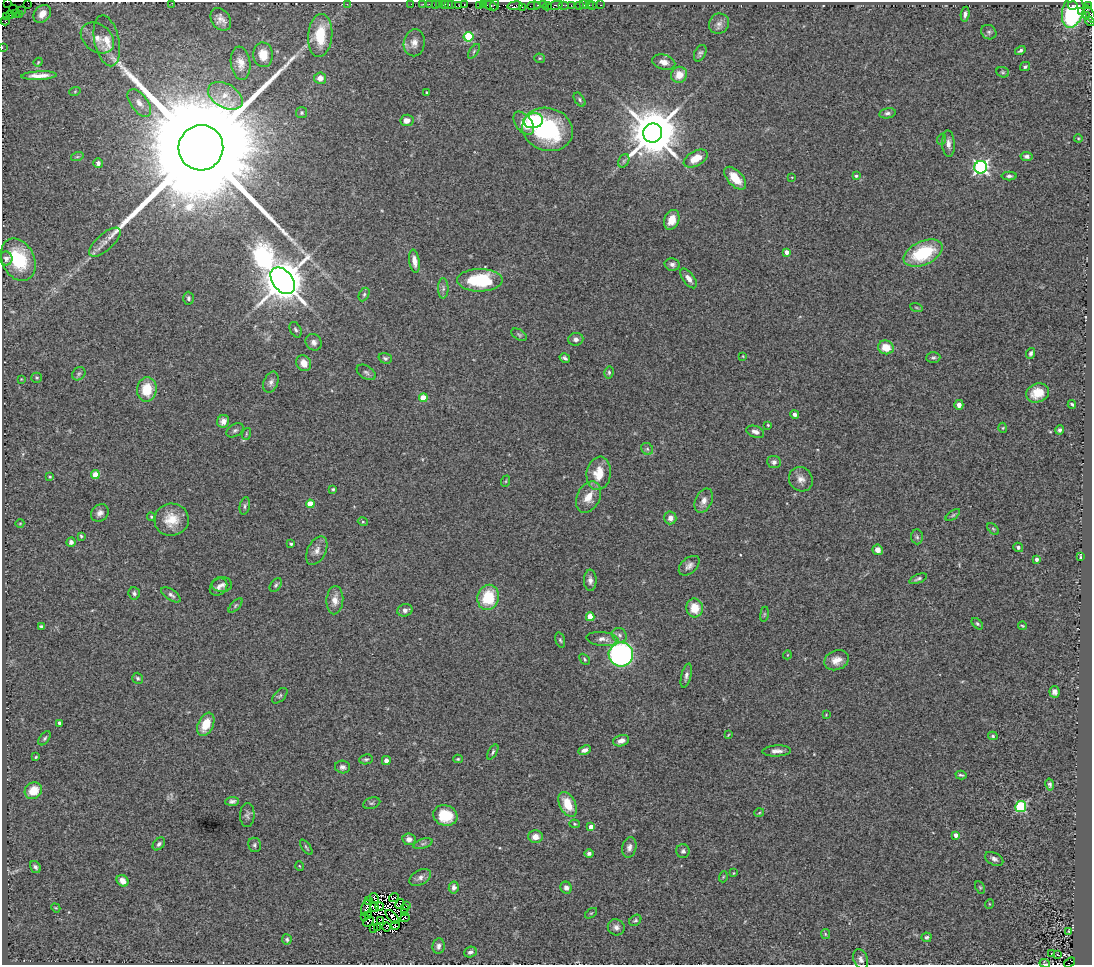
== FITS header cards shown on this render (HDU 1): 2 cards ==
NAXIS1  =                 1090
NAXIS2  =                  963

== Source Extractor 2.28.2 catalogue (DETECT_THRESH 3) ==
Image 1090 x 963 px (HDU 1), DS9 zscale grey, 1 PNG px = 1 image px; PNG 1094 x 967 px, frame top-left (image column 1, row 963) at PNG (2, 2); each listed source drawn as its Kron ellipse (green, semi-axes under 4 px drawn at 4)
Background 0.762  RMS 0.11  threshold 0.324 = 3 sigma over >= 5 px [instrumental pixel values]
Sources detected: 302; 20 with non-positive FLUX_AUTO (blend fragments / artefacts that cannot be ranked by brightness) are neither listed nor drawn; the other 282 listed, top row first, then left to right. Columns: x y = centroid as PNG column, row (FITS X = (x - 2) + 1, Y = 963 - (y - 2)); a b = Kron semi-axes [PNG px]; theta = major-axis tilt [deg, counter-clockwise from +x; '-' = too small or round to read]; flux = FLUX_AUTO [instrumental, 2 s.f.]
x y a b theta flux
7 2 2 2 - 17
28 3 2 2 - 33
172 3 2 2 - 23
347 4 2 2 - 30
411 4 2 2 - 11
423 4 3 2 - 33
429 4 2 2 - 52
436 4 2 2 - 32
440 4 2 2 - 45
448 4 3 2 - 100
452 4 4 3 - 47
445 5 3 3 - 39
464 5 3 2 - 110
483 5 2 2 - 47
495 5 5 2 - 64
537 5 3 2 - 65
543 5 2 2 - 41
555 5 8 3 16 290
564 5 5 2 - 86
571 5 2 2 - 6.7
583 5 3 2 - 26
589 5 3 2 - 14
593 5 2 2 - 15
601 5 3 2 - 13
1088 5 3 2 - 32
459 6 2 2 - 9.1
479 6 3 2 - 60
491 6 7 3 -17 110
515 6 7 3 7 290
534 6 7 3 4 170
547 6 4 2 - 100
579 6 3 2 - 29
1073 6 5 3 - 1100
522 7 3 2 - 40
13 9 5 2 - 48
21 11 3 2 - 31
1073 11 17 10 76 780
1082 11 2 2 - 71
15 14 3 2 - 75
19 14 4 2 - 15
42 14 10 7 47 87
965 14 7 4 81 21
1090 14 9 4 -64 120
10 15 4 3 - 150
1086 16 3 2 - 160
6 17 2 2 - 30
221 19 12 9 -54 50
5 21 4 2 - 55
1090 22 5 4 - 97
719 24 10 9 - 39
989 32 8 7 - 20
320 35 21 12 85 280
468 37 5 5 - 450
97 38 18 13 -38 100
107 41 26 12 -78 120
414 43 13 10 82 57
2 48 3 2 - 9.9
474 51 8 4 55 12
1020 51 5 4 - 15
700 53 9 5 63 18
263 55 12 10 -86 110
540 58 5 5 - 8.4
38 62 4 3 - 7.4
664 62 12 7 -15 51
241 63 17 9 -82 74
1025 67 5 4 - 14
1003 72 6 5 - 12
679 75 8 7 - 99
39 76 18 4 3 64
320 78 6 5 - 53
75 91 6 3 20 7.5
426 92 3 3 - 8.8
225 96 19 11 -30 120
580 100 8 5 -57 13
139 103 16 8 -54 63
302 113 5 5 - 13
887 113 8 5 11 19
407 120 6 5 - 53
533 121 9 7 12 470
524 123 13 8 -51 82
548 129 26 21 -17 760
653 133 9 9 - 49000
1078 138 4 3 - 6.8
942 139 6 3 72 8.1
948 144 13 6 -86 45
201 148 23 22 - 400000
1026 156 6 4 -7 18
77 157 6 4 18 11
696 159 13 7 29 120
624 161 7 5 60 15
98 163 5 4 - 21
981 167 6 6 - 1900
856 176 4 3 - 12
1009 176 8 4 -1 15
792 177 3 2 - 4.3
735 178 14 7 -47 140
672 220 10 7 68 100
105 242 20 8 42 66
787 252 4 4 - 55
923 253 21 12 23 450
6 258 7 6 - 33
18 260 22 16 -65 440
414 261 11 5 -81 56
672 264 8 6 -13 23
689 278 11 5 -53 46
480 280 23 11 0 470
283 281 15 10 -53 35000
443 288 10 5 89 24
364 294 7 5 63 13
188 298 6 5 - 15
916 307 6 4 -19 11
296 330 8 5 -63 17
519 335 8 5 -32 13
576 339 7 6 - 33
314 342 8 7 - 33
886 347 8 7 - 120
1031 353 5 4 - 17
743 356 3 2 - 5
385 358 7 5 -19 16
565 358 5 3 - 17
933 358 7 5 1 14
304 363 8 7 - 78
366 372 10 6 -33 20
609 372 6 4 78 12
79 374 7 6 - 16
37 378 5 5 - 10
21 379 3 3 - 4.8
271 382 11 7 69 30
147 389 12 10 84 190
1037 393 12 9 20 130
423 398 4 4 - 170
1072 404 4 3 - 10
959 405 5 4 - 42
795 414 4 4 - 23
223 421 6 6 - 34
768 425 4 3 - 7.7
1003 428 5 3 - 7.6
235 430 9 6 32 21
1060 430 4 4 - 16
755 432 9 5 -20 32
246 434 6 4 73 9.3
647 449 6 5 - 17
774 462 7 6 - 27
599 473 17 12 82 150
95 475 4 4 - 160
50 477 3 3 - 5.9
801 479 13 11 -54 54
506 481 6 3 71 8.3
333 489 4 3 - 9.5
588 497 16 11 63 110
704 501 13 8 65 47
310 504 4 4 - 150
245 506 9 5 79 15
100 513 9 8 - 37
953 515 8 4 35 13
151 517 4 4 - 9.2
670 518 6 6 - 45
171 520 17 16 - 160
363 522 5 3 - 7.9
20 523 4 3 - 5.6
993 529 7 4 -45 11
81 536 4 4 - 9.3
917 537 7 6 - 18
71 542 4 4 - 22
291 544 4 3 - 12
1018 547 5 4 - 18
878 550 5 5 - 45
317 551 15 9 63 51
1080 557 4 2 - 7.7
1036 559 4 3 - 26
689 566 12 7 41 34
918 579 9 4 22 16
590 580 10 6 -88 34
222 585 10 7 -3 30
276 585 8 5 54 15
218 587 10 7 42 32
134 593 6 5 - 17
171 595 11 5 -34 26
488 597 13 10 78 290
335 600 14 8 86 70
235 606 9 4 46 13
695 608 9 8 - 140
405 610 8 6 15 30
764 614 8 4 82 11
590 617 4 4 - 150
977 624 7 4 -45 12
41 626 4 3 - 12
1022 626 4 2 - 7.6
619 635 8 6 -46 25
602 639 16 7 -5 46
560 640 8 4 -74 12
621 654 12 12 - 1900
787 655 4 3 - 4.9
585 659 6 4 -46 11
836 660 13 9 20 76
686 676 12 5 76 27
138 678 5 5 - 13
1054 692 6 5 - 28
280 696 9 5 45 15
826 715 4 3 - 5
60 723 4 3 - 35
206 724 12 7 64 150
728 735 4 2 - 6.3
993 736 5 4 - 11
45 738 8 4 53 14
621 741 8 5 17 42
585 750 6 4 21 35
777 751 14 5 3 39
493 752 8 4 58 14
36 757 4 3 - 8.2
366 759 7 5 10 14
458 759 4 4 - 8.7
386 761 4 4 - 33
342 767 8 6 -11 27
961 775 6 3 -15 11
1050 784 6 4 -78 16
33 791 9 8 - 110
232 801 7 4 3 20
372 803 9 5 17 17
568 804 13 8 -63 160
1021 807 5 5 - 720
759 813 5 3 - 6.4
247 815 12 7 88 24
445 815 12 10 -17 220
575 824 5 4 - 8.1
591 827 4 4 - 72
956 835 4 4 - 56
535 837 7 6 - 62
409 839 7 6 - 38
159 844 7 5 48 20
423 844 10 4 18 20
254 845 7 6 - 18
306 847 9 3 -54 11
629 847 10 7 77 34
683 851 7 6 - 20
589 853 5 4 - 22
994 859 10 6 -28 27
300 866 5 3 - 6.6
35 867 6 5 - 18
734 873 3 3 - 6.1
420 877 11 7 29 35
723 877 5 3 - 7.3
123 881 6 5 - 79
980 887 7 4 -64 9.8
454 888 6 5 - 24
566 888 6 5 - 30
374 898 5 2 - 17
394 898 5 2 - 9.4
369 901 2 2 - 8
400 904 5 3 - 27
989 904 5 3 - 5.7
407 905 3 2 - 5.2
380 906 4 2 - 7.2
374 907 4 2 - 0.3
56 908 5 3 - 6.7
366 908 8 3 75 33
405 908 2 2 - 1.2
405 912 3 2 - 4.3
591 913 7 3 35 8.8
369 916 3 2 - 12
364 917 4 2 - 4.2
392 917 9 3 -46 20
405 918 4 2 - 12
380 920 3 3 - 3
635 920 6 5 - 13
368 922 6 3 45 11
395 925 4 3 - 15
387 927 4 2 - 7.2
616 927 8 8 - 32
373 928 3 3 - 23
377 928 3 2 - 15
1068 931 3 2 - 4.7
825 934 5 4 - 8.7
926 937 5 4 - 15
287 939 5 5 - 14
439 946 8 6 81 26
470 952 6 5 - 22
1051 954 3 2 - 8.1
1057 955 3 2 - 11
861 959 10 7 -68 28
1069 962 6 3 35 330
1045 963 5 3 - 7.9
At the frame edge (FLAGS 8, measured only in part): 8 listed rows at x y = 7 2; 28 3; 172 3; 1090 14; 1090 22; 2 48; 1069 962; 1045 963
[20 non-positive-flux detections neither listed nor drawn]